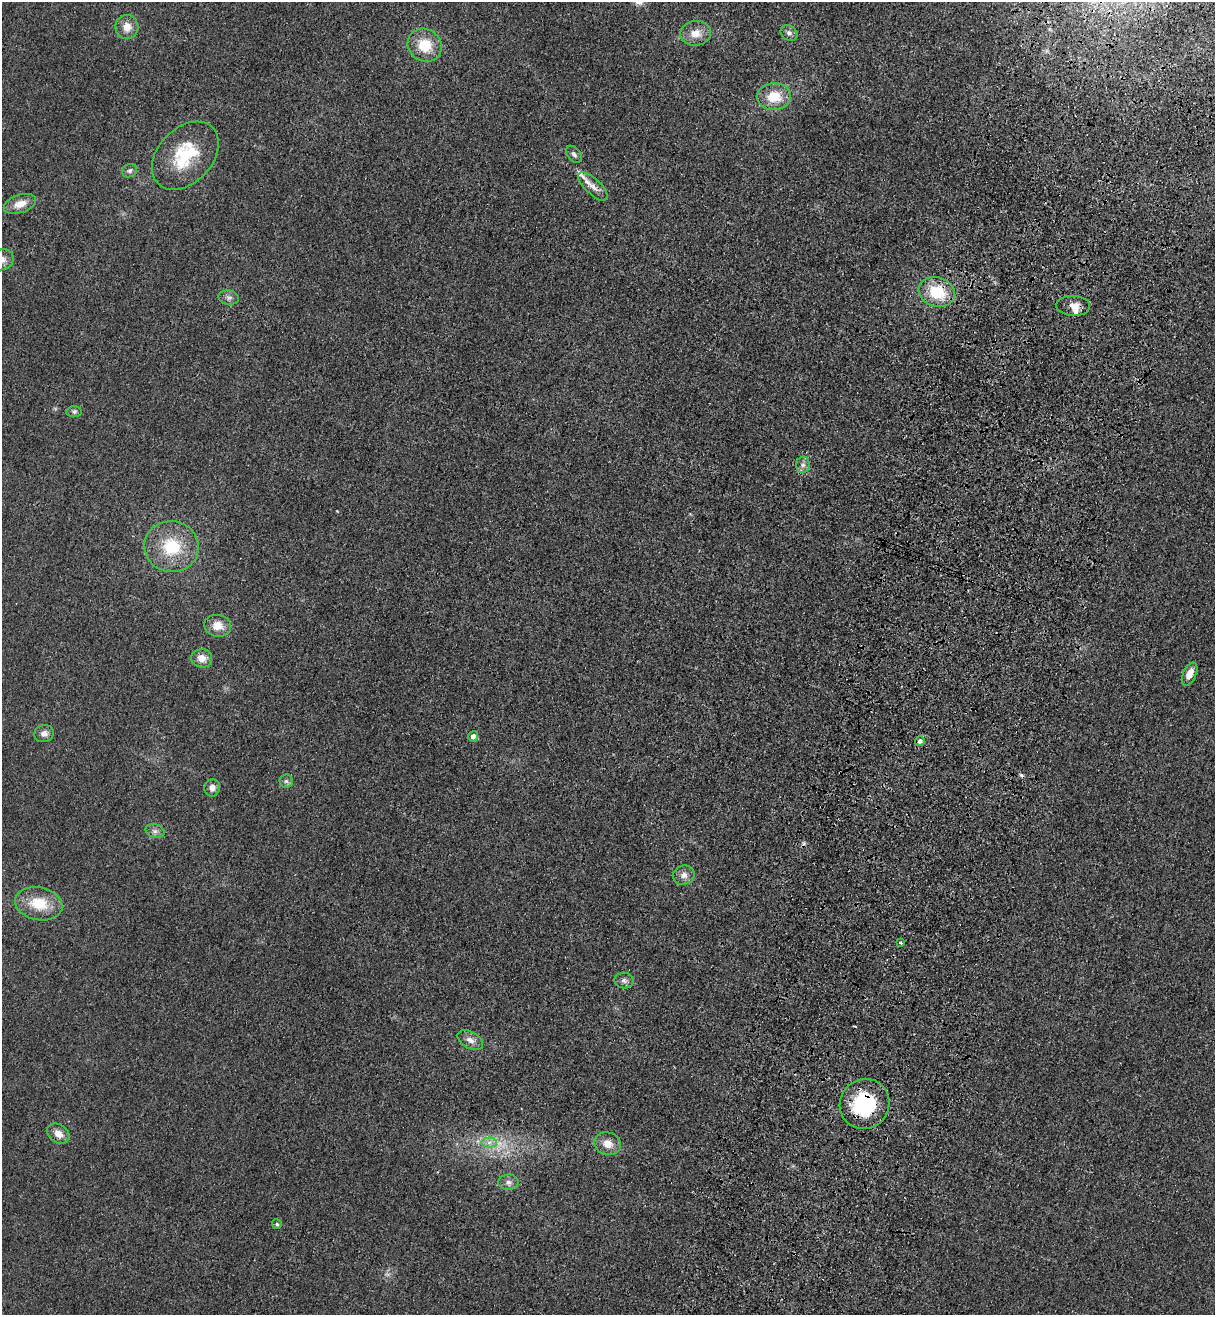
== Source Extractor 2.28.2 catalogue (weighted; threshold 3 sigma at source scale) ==
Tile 10 of 4 x 4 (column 2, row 3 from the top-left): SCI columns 1582-2794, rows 1359-2671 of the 5463 x 5344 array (HDU 1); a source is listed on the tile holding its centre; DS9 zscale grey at full resolution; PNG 1217 x 1317 px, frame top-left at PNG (2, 2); each listed source drawn as its Kron ellipse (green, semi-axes under 4 px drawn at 4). Shown black and unused: <1% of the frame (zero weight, under 3 of 4 exposures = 6% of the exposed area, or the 3 px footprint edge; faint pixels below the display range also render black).
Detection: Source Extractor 2.28.2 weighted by HDU 2 'WHT'; one run over the whole footprint, this tile lists its part. Background 0.0139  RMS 0.0055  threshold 0.0247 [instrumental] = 3 sigma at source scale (4.5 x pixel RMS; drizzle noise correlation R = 1.50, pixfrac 1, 0.05/0.05 arcsec/px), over >= 5 px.
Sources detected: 45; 2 too faint to see at this stretch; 3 cosmic-ray / hot-pixel residue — neither listed nor drawn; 3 inside a brighter listed object's ellipse — not listed separately; the other 37 listed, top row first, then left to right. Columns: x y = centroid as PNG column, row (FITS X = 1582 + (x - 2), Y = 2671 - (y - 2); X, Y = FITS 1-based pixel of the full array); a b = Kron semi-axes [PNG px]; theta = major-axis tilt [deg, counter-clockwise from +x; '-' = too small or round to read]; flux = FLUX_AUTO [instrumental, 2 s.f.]
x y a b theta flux
127 27 12 11 - 6.1
696 33 15 12 6 6.8
789 33 9 7 -36 2.2
425 45 18 16 -38 15
774 97 17 13 2 13
574 154 9 6 -50 1.8
185 156 39 27 46 31
129 171 8 6 25 1.7
593 186 19 8 -43 4.7
20 204 17 9 17 6.3
2 260 12 10 22 4.7
937 292 18 14 -18 22
229 298 10 7 -11 2.1
1073 306 17 10 -3 5.1
74 412 8 5 0 1.3
803 465 8 7 - 2.2
171 547 27 25 -11 27
218 626 13 11 -12 6.7
202 658 10 9 - 5.4
1190 674 12 6 66 5.2
44 734 10 8 17 3
473 736 5 5 - 3.7
920 741 5 5 - 1.9
286 781 7 6 - 1.5
212 788 8 7 - 2.9
155 831 9 7 -14 2.3
684 875 11 9 21 3.7
39 904 24 16 -12 17
901 943 3 3 - 0.96
624 980 9 8 - 2
470 1040 14 8 -30 3.5
864 1104 25 24 - 41
58 1134 12 9 -36 5
489 1142 7 5 1 2.1
607 1144 13 11 -17 6.2
508 1182 10 7 -2 2.5
277 1224 5 4 - 0.83
Overlapping masked pixels (flux is a lower limit): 2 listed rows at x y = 937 292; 864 1104
Isophote crosses this tile's border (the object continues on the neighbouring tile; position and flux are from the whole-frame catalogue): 1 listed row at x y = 2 260